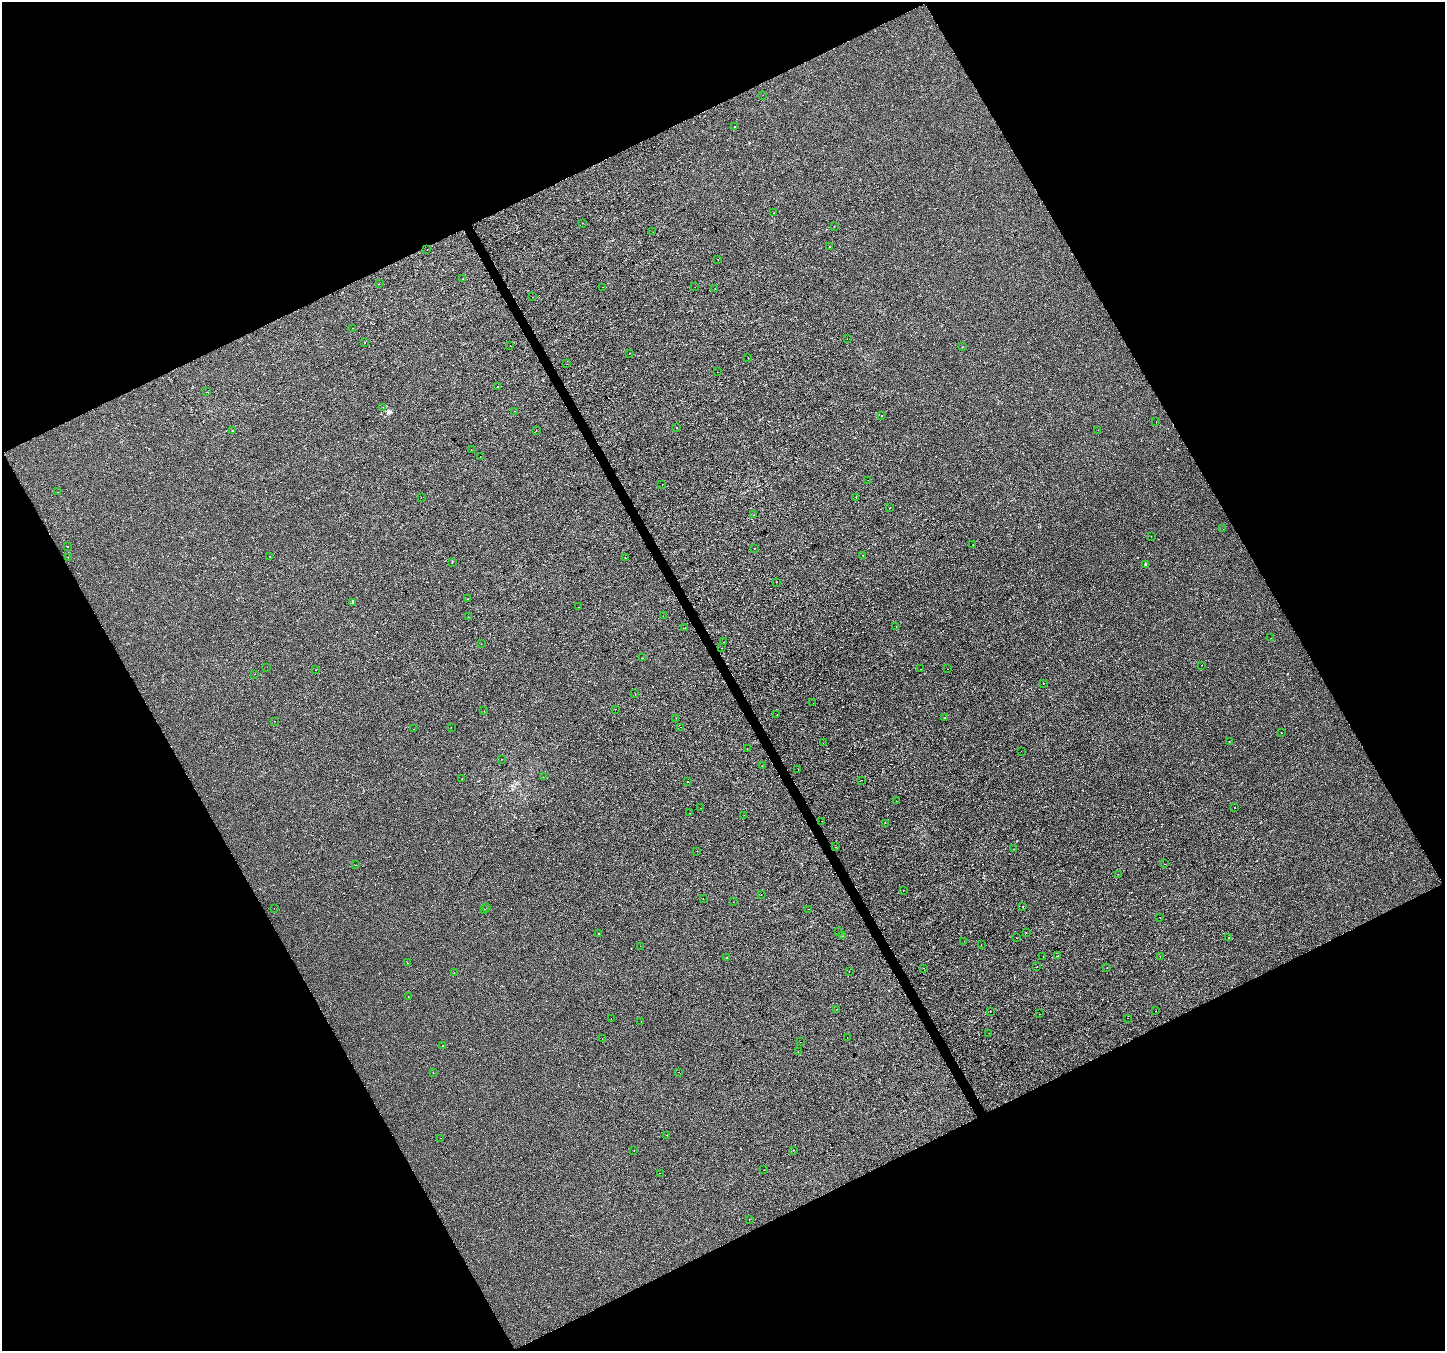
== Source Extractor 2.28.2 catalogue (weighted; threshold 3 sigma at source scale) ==
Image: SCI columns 1-5770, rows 102-5494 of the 5772 x 5655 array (HDU 1 of 3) = the unmasked area's bounding box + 8 px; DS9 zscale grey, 4 x 4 block average (1 PNG px = mean of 4 x 4 image px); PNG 1447 x 1353 px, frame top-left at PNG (2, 2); each listed source drawn as its Kron ellipse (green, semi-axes under 4 px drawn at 4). Shown black and unused: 46% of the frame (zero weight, under 2 of 3 exposures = <1% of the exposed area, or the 3 px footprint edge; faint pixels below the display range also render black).
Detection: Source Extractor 2.28.2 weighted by HDU 2 'WHT'. Background 2.47e-04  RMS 0.0042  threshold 0.019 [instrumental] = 3 sigma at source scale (4.5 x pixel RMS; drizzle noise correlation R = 1.50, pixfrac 1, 0.0396/0.0396 arcsec/px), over >= 5 px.
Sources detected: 186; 23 cosmic-ray / hot-pixel residue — neither listed nor drawn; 1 coinciding with a brighter row at this scale — not listed separately; the other 162 listed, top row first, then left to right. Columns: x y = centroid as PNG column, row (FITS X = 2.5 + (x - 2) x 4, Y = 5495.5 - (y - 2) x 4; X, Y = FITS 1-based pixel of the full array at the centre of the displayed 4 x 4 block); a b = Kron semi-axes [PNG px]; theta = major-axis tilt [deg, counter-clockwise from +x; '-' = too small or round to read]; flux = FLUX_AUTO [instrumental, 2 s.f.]
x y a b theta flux
763 95 2 2 - 1.2
735 126 2 2 - 1.4
774 213 2 2 - 0.66
582 223 2 2 - 0.47
834 227 2 2 - 1.3
653 232 2 2 - 0.62
830 246 2 2 - 2.6
427 250 2 2 - 0.45
718 259 2 2 - 0.58
463 279 2 2 - 1.8
379 284 2 2 - 3.6
603 287 2 2 - 3.6
695 287 2 2 - 0.38
715 288 2 2 - 1.3
532 297 2 2 - 0.43
352 328 2 2 - 1.4
847 339 2 2 - 0.99
365 342 2 2 - 3
510 346 2 2 - 0.39
962 347 2 2 - 0.7
629 353 2 2 - 0.69
748 358 2 2 - 0.44
566 364 2 2 - 0.52
717 372 2 2 - 1.1
497 387 2 2 - 4.2
206 392 2 2 - 0.47
383 407 2 2 - 0.67
514 411 2 2 - 1.5
881 416 2 2 - 1.5
1156 421 2 2 - 0.47
677 427 2 2 - 4
233 430 2 2 - 0.99
536 430 2 2 - 0.42
1098 430 2 2 - 0.3
471 450 2 2 - 0.53
480 456 2 2 - 0.41
868 480 2 2 - 1.9
662 485 2 2 - 2.1
57 492 2 2 - 0.49
856 497 2 2 - 1.1
421 498 2 2 - 0.5
890 508 2 2 - 1.6
754 515 2 2 - 2.5
1223 529 2 2 - 0.87
1151 536 2 2 - 0.65
973 545 2 2 - 0.44
68 546 2 2 - 0.39
755 548 2 2 - 1
863 555 2 2 - 0.69
270 556 2 2 - 3.4
68 558 2 2 - 0.54
625 558 2 2 - 0.96
452 562 2 2 - 0.72
1145 564 2 2 - 1.7
777 582 2 2 - 0.71
467 599 2 2 - 0.74
352 603 2 2 - 0.67
578 607 2 2 - 1.2
663 616 2 2 - 0.34
468 617 2 2 - 5
896 626 2 2 - 1.7
685 628 2 2 - 1.4
1271 638 2 2 - 0.48
723 642 2 2 - 0.38
481 644 2 2 - 0.66
722 648 2 2 - 1.8
642 658 2 2 - 1.6
1202 665 2 2 - 1.8
267 667 2 2 - 0.47
920 669 2 2 - 6.7
947 669 2 2 - 0.51
315 670 2 2 - 1.9
254 674 2 2 - 1.1
1043 683 2 2 - 0.56
635 694 2 2 - 0.33
813 703 2 2 - 0.67
616 709 2 2 - 1.1
484 711 2 2 - 0.71
777 714 2 2 - 0.91
945 717 2 2 - 0.48
676 718 2 2 - 0.55
275 721 2 2 - 0.39
451 727 2 2 - 0.37
681 727 2 2 - 0.34
413 729 2 2 - 0.88
1281 733 2 2 - 0.99
1229 741 2 2 - 0.4
823 743 2 2 - 1.1
747 749 2 2 - 0.67
1021 751 2 2 - 0.44
502 759 2 2 - 0.52
762 766 2 2 - 0.4
798 769 2 2 - 2.3
543 777 2 2 - 3.8
462 779 2 2 - 1.7
861 780 2 2 - 2.3
688 782 2 2 - 1.3
896 801 2 2 - 0.47
701 808 2 2 - 0.35
1235 808 2 2 - 1.8
690 813 2 2 - 0.79
744 815 2 2 - 0.28
821 821 2 2 - 0.68
885 823 2 2 - 8.1
836 847 2 2 - 0.48
1013 849 2 2 - 0.65
697 851 2 2 - 0.88
1164 864 2 2 - 0.62
355 865 2 2 - 0.4
1118 874 2 2 - 0.63
904 890 2 2 - 1.1
761 894 2 2 - 0.43
703 899 2 2 - 0.28
733 902 2 2 - 0.48
1023 907 2 2 - 1.8
274 908 2 2 - 0.8
486 908 2 2 - 0.75
485 909 2 2 - 0.88
809 909 2 2 - 0.47
1160 917 2 2 - 0.42
838 932 2 2 - 1.6
1026 933 2 2 - 1.3
598 934 2 2 - 0.98
842 936 2 2 - 0.38
1016 938 2 2 - 0.41
1229 938 2 2 - 3.5
964 941 2 2 - 0.39
981 944 2 2 - 0.54
640 946 2 2 - 0.48
1043 956 2 2 - 0.56
1057 956 2 2 - 2.4
1160 956 2 2 - 0.52
727 958 2 2 - 1.3
407 963 2 2 - 0.55
1037 967 2 2 - 4.7
923 968 2 2 - 0.69
1107 968 2 2 - 0.88
849 972 2 2 - 1
454 973 2 2 - 1.4
408 996 2 2 - 0.44
836 1009 2 2 - 0.89
1155 1011 2 2 - 0.7
990 1012 2 2 - 0.56
1039 1014 2 2 - 1.7
611 1018 2 2 - 0.5
1127 1018 2 2 - 0.37
641 1021 2 2 - 0.34
989 1033 2 2 - 0.37
847 1037 2 2 - 3
602 1039 2 2 - 1
800 1042 2 2 - 0.74
443 1046 2 2 - 0.57
798 1051 2 2 - 0.49
433 1072 2 2 - 1.6
678 1072 2 2 - 0.43
667 1135 2 2 - 1.3
440 1138 2 2 - 0.4
793 1150 2 2 - 1.8
634 1151 2 2 - 0.67
764 1170 2 2 - 0.97
660 1173 2 2 - 0.69
749 1219 2 2 - 0.51
Diffuse or blended objects may show on this block-average render without a row.